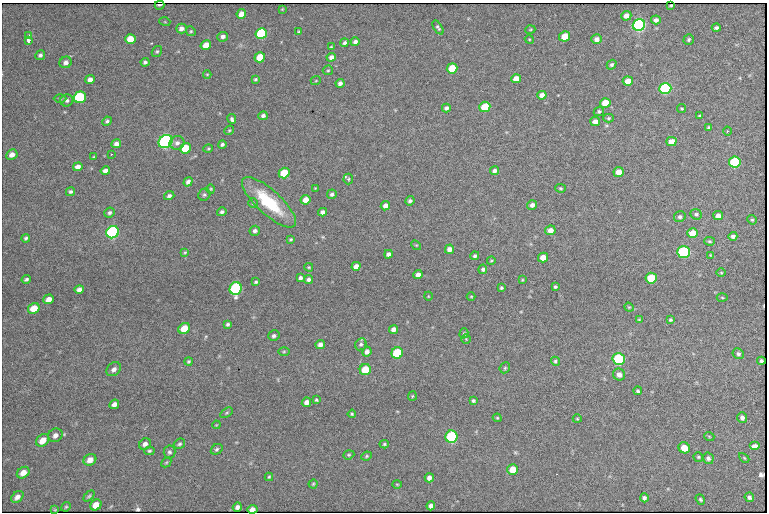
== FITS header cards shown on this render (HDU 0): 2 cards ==
NAXIS1  =                  765 /fastest changing axis
NAXIS2  =                  510 /next to fastest changing axis

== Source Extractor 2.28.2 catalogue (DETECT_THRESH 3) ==
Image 765 x 510 px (HDU 0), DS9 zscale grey, 1 PNG px = 1 image px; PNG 769 x 514 px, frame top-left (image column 1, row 510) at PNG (2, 3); each listed source drawn as its Kron ellipse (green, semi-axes under 4 px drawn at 4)
Background 1610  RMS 21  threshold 63.5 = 3 sigma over >= 5 px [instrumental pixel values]
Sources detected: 210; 2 with non-positive FLUX_AUTO (blend fragments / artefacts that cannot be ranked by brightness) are neither listed nor drawn; the other 208 listed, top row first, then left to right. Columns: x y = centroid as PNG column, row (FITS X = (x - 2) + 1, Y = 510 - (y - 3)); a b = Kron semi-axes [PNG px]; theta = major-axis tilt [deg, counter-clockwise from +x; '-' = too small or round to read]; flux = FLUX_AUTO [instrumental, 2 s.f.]
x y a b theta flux
159 5 5 2 - 3800
671 6 3 2 - 1800
282 9 4 4 - 1100
241 14 5 4 - 10000
626 16 5 5 - 10000
656 20 5 4 - 5200
165 22 5 3 - 1200
639 25 6 5 - 520000
438 27 8 4 -57 2500
181 28 5 5 - 6500
716 28 4 3 - 3100
530 30 5 3 - 1300
191 31 5 4 - 1800
299 32 3 3 - 1900
261 34 6 5 - 140000
28 35 4 3 - 1800
564 36 5 5 - 28000
223 37 5 5 - 4700
130 39 5 5 - 23000
529 39 4 3 - 1300
596 39 5 5 - 7000
689 39 5 5 - 2400
28 40 3 3 - 45000
355 42 4 4 - 4500
345 43 4 4 - 3400
206 45 5 4 - 16000
331 47 3 3 - 1200
157 51 6 5 - 2100
40 55 5 4 - 3000
260 57 5 5 - 28000
331 57 4 4 - 5700
66 62 6 5 - 5600
145 62 4 4 - 3200
612 65 5 4 - 2700
452 68 5 5 - 38000
328 70 5 4 - 1800
207 74 4 3 - 1100
255 79 4 3 - 1900
516 79 5 4 - 15000
90 80 5 4 - 7200
316 80 5 3 - 1000
628 81 5 4 - 14000
340 83 4 4 - 4700
665 89 6 5 - 280000
542 95 5 4 - 7900
80 97 6 5 - 140000
60 98 6 4 0 2100
67 100 6 6 - 4000
605 103 5 5 - 22000
485 107 5 5 - 51000
446 108 4 4 - 4100
682 108 4 2 - 1500
599 111 5 4 - 2400
263 116 5 4 - 4100
700 116 3 2 - 1500
609 118 5 4 - 2100
232 119 5 3 - 6000
107 121 5 4 - 2800
595 122 5 4 - 8700
709 128 4 4 - 3200
229 130 5 4 - 1600
727 131 4 3 - 1300
166 142 7 6 - 510000
671 142 5 4 - 12000
177 143 7 6 - 5000
116 144 5 4 - 6200
222 144 4 3 - 2800
185 148 5 5 - 45000
208 149 5 3 - 1500
111 154 3 2 - 1200
12 155 6 5 - 7600
93 157 4 3 - 1400
735 162 6 5 - 160000
78 167 5 4 - 7200
105 171 5 4 - 7000
494 171 4 4 - 3700
618 172 5 5 - 14000
284 173 5 5 - 51000
348 179 5 4 - 2000
188 182 5 4 - 4300
315 188 3 3 - 1200
560 188 5 4 - 1800
211 189 4 4 - 1500
70 191 5 4 - 2700
332 194 5 4 - 3600
204 195 6 5 - 2600
169 196 5 4 - 3600
306 200 5 4 - 12000
410 201 5 4 - 3800
269 202 35 12 -43 77000
253 203 4 4 - 1800
532 205 5 5 - 5300
385 206 5 4 - 8100
222 212 5 4 - 3100
323 212 4 4 - 5900
110 213 5 4 - 3100
696 214 6 5 - 2800
718 216 5 4 - 7500
680 217 6 5 - 3200
752 220 5 4 - 1800
550 230 5 5 - 8300
255 231 5 5 - 4300
113 232 6 6 - 330000
693 233 5 5 - 23000
733 236 4 4 - 3500
26 238 4 4 - 2400
291 239 3 3 - 1700
709 241 5 4 - 1800
416 245 5 4 - 1700
449 249 5 4 - 7600
185 252 4 3 - 1500
684 252 6 5 - 200000
389 254 4 4 - 5200
710 255 4 2 - 1100
475 256 4 4 - 2700
543 257 5 5 - 15000
491 261 4 3 - 1400
356 266 4 4 - 7900
309 267 4 3 - 1500
483 269 4 4 - 2700
721 273 5 3 - 1300
418 275 5 4 - 6700
300 278 4 4 - 3600
651 278 5 5 - 51000
26 279 5 4 - 2600
308 279 4 4 - 4000
522 280 4 4 - 1300
256 282 3 3 - 2000
555 287 3 3 - 2100
501 288 3 3 - 2000
79 289 5 4 - 5900
236 289 6 6 - 300000
428 296 4 3 - 1000
471 296 4 3 - 1300
722 298 5 3 - 1400
49 299 5 4 - 9500
629 307 5 4 - 1500
34 308 6 5 - 23000
639 320 4 3 - 1600
670 320 4 4 - 2200
228 324 4 4 - 2400
184 328 6 5 - 22000
394 329 5 4 - 6300
464 333 5 4 - 2100
274 336 6 5 - 3400
466 339 5 4 - 1800
361 344 6 5 - 2800
320 345 4 4 - 6000
284 351 6 4 1 1700
367 352 5 4 - 5600
397 353 6 5 - 99000
738 354 6 5 - 3200
619 359 6 6 - 170000
189 361 4 4 - 2000
555 361 5 4 - 2500
761 361 4 3 - 3100
505 368 6 5 - 2100
114 369 8 6 41 5700
365 370 6 5 - 43000
619 375 6 6 - 7300
638 391 4 4 - 2600
412 396 5 4 - 1500
316 400 3 3 - 1700
473 401 4 3 - 2400
306 402 5 4 - 7200
114 404 5 4 - 6600
226 413 7 4 32 1900
352 414 4 4 - 1900
497 418 4 4 - 1500
742 418 5 5 - 4500
577 419 4 4 - 1500
216 425 4 3 - 1100
55 435 7 6 - 5900
709 436 5 3 - 1200
451 437 6 6 - 230000
43 440 7 5 39 14000
145 444 6 5 - 5600
179 444 6 4 31 2500
384 444 4 4 - 1900
755 446 5 4 - 6600
684 448 6 5 - 20000
217 449 6 5 - 2700
149 451 5 4 - 2300
169 452 6 6 - 2900
349 455 6 4 20 1900
366 456 5 4 - 1700
698 457 5 4 - 2000
708 458 6 5 - 4000
744 458 6 3 -45 1400
90 460 7 5 28 9600
166 462 5 3 - 1500
513 469 5 5 - 18000
23 473 7 5 35 10000
269 477 4 4 - 1600
429 478 4 4 - 5700
313 484 4 4 - 1600
397 484 5 3 - 1200
89 496 6 4 44 1900
17 497 7 5 42 6200
749 497 5 4 - 3300
644 498 4 4 - 3700
700 499 5 4 - 2200
96 505 6 5 - 15000
431 506 4 4 - 4700
66 507 5 4 - 1900
237 507 5 4 - 4100
252 509 5 3 - 1000
55 510 3 2 - 1000
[2 non-positive-flux detections neither listed nor drawn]